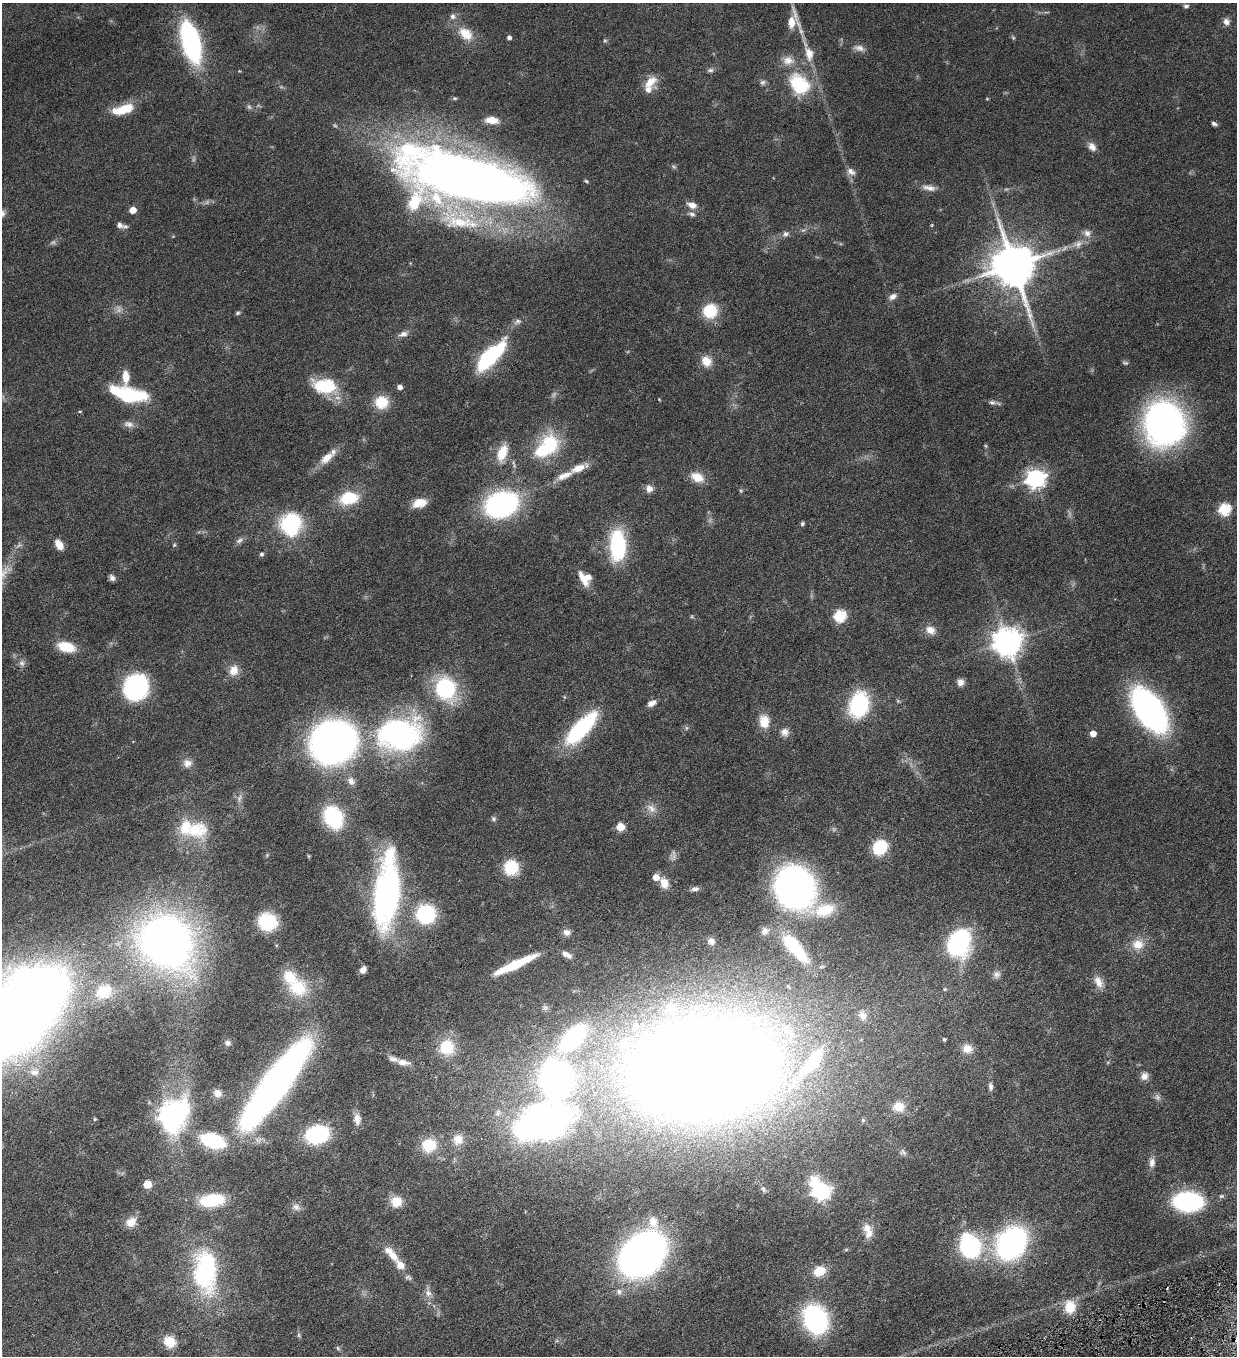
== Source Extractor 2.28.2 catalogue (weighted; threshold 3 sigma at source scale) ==
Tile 6 of 4 x 4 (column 2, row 2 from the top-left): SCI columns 1516-2750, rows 2712-4065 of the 5372 x 5421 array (HDU 1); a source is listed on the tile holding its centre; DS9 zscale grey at full resolution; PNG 1239 x 1358 px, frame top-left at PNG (2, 3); no overlay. Shown black and unused: <1% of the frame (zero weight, under 3 of 6 exposures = <1% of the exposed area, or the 3 px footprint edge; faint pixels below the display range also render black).
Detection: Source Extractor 2.28.2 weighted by HDU 2 'WHT'; one run over the whole footprint, this tile lists its part. Background 0.0454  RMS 0.0039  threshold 0.0159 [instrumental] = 3 sigma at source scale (4.09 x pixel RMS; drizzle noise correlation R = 1.36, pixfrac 0.8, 0.05/0.05 arcsec/px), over >= 5 px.
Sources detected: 218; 17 too faint to see at this stretch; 2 inside a brighter object's white glare — not listed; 20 inside a brighter listed object's ellipse — not listed separately; the other 179 listed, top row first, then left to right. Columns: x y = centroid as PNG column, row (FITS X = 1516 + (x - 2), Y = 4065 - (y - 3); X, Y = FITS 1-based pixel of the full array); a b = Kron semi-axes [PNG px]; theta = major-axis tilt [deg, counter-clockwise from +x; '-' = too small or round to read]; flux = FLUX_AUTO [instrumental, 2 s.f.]
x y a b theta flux
1186 6 7 5 2 0.87
453 16 9 8 - 1.5
791 22 17 11 83 5.3
1226 22 9 8 - 1.8
466 34 21 14 -41 7.3
509 37 5 4 - 1.2
605 41 6 5 - 0.55
191 42 37 15 -76 62
859 48 17 8 -12 2.2
809 54 21 12 -77 5.2
710 70 9 5 7 0.94
650 82 17 10 41 5.6
763 82 8 7 - 1
799 84 33 24 -49 21
455 98 6 4 -3 0.47
987 99 5 3 - 0.29
249 107 8 6 -74 0.84
123 109 25 9 16 10
492 120 11 6 -5 4.5
1214 124 7 4 -22 0.89
1092 147 13 9 -53 2.3
674 166 7 5 -34 0.64
851 172 13 8 -33 1.9
477 180 121 42 -12 380
586 181 6 4 -36 0.47
929 188 19 7 -10 2.7
692 205 11 8 -19 3
133 210 5 5 - 4.8
2 213 10 9 - 1.7
692 214 10 6 -12 1.2
460 222 47 21 2 22
120 225 8 6 -22 1.4
932 225 4 3 - 0.33
1087 233 11 10 - 2.3
785 234 8 7 - 1.4
1078 244 15 10 16 2.9
1013 265 13 12 - 1600
893 297 10 7 30 1.9
710 311 13 13 - 14
238 313 6 4 4 0.59
517 321 10 8 24 1.4
403 334 13 8 13 1.8
490 356 29 10 45 46
706 361 14 12 -52 4.5
125 377 14 8 -86 4.4
325 386 26 15 -10 18
399 387 5 4 - 1.8
128 394 35 13 -12 29
659 399 3 3 - 0.28
381 402 15 14 - 8.6
992 402 10 6 -9 1.2
80 411 5 3 - 0.34
1164 423 31 27 -89 200
129 424 15 8 -16 2
550 444 26 22 -49 18
986 446 5 5 - 0.44
502 453 20 11 71 7.4
326 458 20 10 40 4.7
578 468 21 8 22 5.2
697 477 16 11 -23 5.4
1035 478 8 7 - 170
649 488 10 9 - 2.1
349 498 16 11 12 16
420 503 16 9 14 5.6
501 504 29 21 22 79
1224 509 6 6 - 38
290 524 21 19 83 34
802 524 4 4 - 0.69
240 540 11 7 37 1.3
59 545 11 7 -57 4.1
174 545 5 5 - 0.47
618 545 25 12 -89 39
261 554 6 5 - 0.74
112 578 7 6 - 1.3
584 578 21 8 -61 4.7
840 615 6 6 - 38
692 616 6 4 71 0.38
930 630 13 10 -27 3.1
1007 642 9 9 - 510
66 647 16 9 -14 12
22 663 9 8 - 1.5
234 670 15 12 69 4.2
960 682 8 7 - 2.1
136 687 19 18 - 52
446 688 24 19 -64 35
652 703 10 6 25 2.3
859 705 18 13 75 46
1149 710 33 17 -56 150
764 721 17 12 -83 5.9
581 728 41 14 47 37
784 732 11 10 - 2.3
400 734 53 38 9 78
1093 734 5 5 - 3.8
333 742 31 28 24 200
187 763 12 11 - 2.6
351 781 13 10 -57 2.4
239 798 13 7 71 1.7
651 808 15 10 -43 2.9
333 817 15 12 -64 43
493 819 7 6 - 0.77
620 827 5 5 - 12
195 830 37 28 1 18
880 847 10 9 - 25
308 856 6 4 -89 0.34
511 867 13 12 - 15
664 883 14 10 -68 4
795 887 31 28 -63 150
695 889 11 6 11 1.3
387 892 69 21 84 100
825 910 27 16 15 12
426 914 12 11 - 44
267 922 17 16 - 17
765 931 12 10 43 1.8
567 932 10 8 -9 1.8
166 941 47 39 -40 250
711 941 9 8 - 2.2
959 942 20 15 70 68
1138 944 18 16 -1 5.7
795 947 36 12 -50 25
567 955 12 6 -29 2.4
515 964 43 7 25 18
363 970 7 5 56 1.8
997 974 11 9 46 1.9
1098 982 17 10 -62 3.5
788 986 6 4 -61 0.54
298 988 28 25 -13 15
945 989 5 5 - 0.47
104 991 24 20 31 11
545 1008 8 7 - 0.95
21 1011 84 42 47 690
862 1015 12 9 -65 2.2
573 1038 31 16 48 48
944 1039 4 4 - 0.47
228 1043 8 7 - 1.2
447 1047 19 18 - 12
967 1049 13 11 -1 3.4
403 1062 17 7 -8 3.1
703 1068 129 77 8 890
34 1072 13 9 -6 2.4
1144 1076 10 9 - 2.1
556 1079 25 20 -80 170
275 1084 64 14 54 450
991 1086 11 6 -86 1.3
217 1093 11 10 - 2.5
1157 1097 10 7 -52 1.3
899 1107 13 11 -5 5
170 1115 13 11 56 240
95 1119 5 4 - 0.41
357 1119 16 9 -85 2.8
863 1120 5 5 - 0.48
543 1122 83 48 20 140
317 1134 17 12 15 45
458 1139 15 14 - 4.9
213 1141 15 8 -18 48
429 1145 18 16 10 11
903 1152 10 7 -35 1.2
1152 1162 13 8 83 2.1
147 1184 5 5 - 12
763 1189 9 5 -67 0.75
821 1191 10 7 -50 110
212 1200 28 14 7 16
1188 1201 18 12 -4 78
396 1202 12 12 - 5.8
296 1207 11 9 -20 1.8
131 1222 13 11 28 4
867 1228 14 13 - 3.4
1011 1243 26 21 52 95
970 1246 15 12 -71 66
643 1253 33 24 47 240
393 1256 14 9 -54 4.1
819 1271 9 7 21 10
205 1272 54 28 -86 49
619 1291 8 7 - 1.3
428 1293 11 9 -87 2.2
1070 1307 18 14 -84 7.6
815 1319 21 17 -65 67
299 1335 7 4 -90 0.57
170 1342 14 12 -35 6
338 1348 7 5 -60 0.56
Isophote crosses this tile's border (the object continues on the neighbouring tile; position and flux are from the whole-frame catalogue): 3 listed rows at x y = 2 213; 1164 423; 21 1011